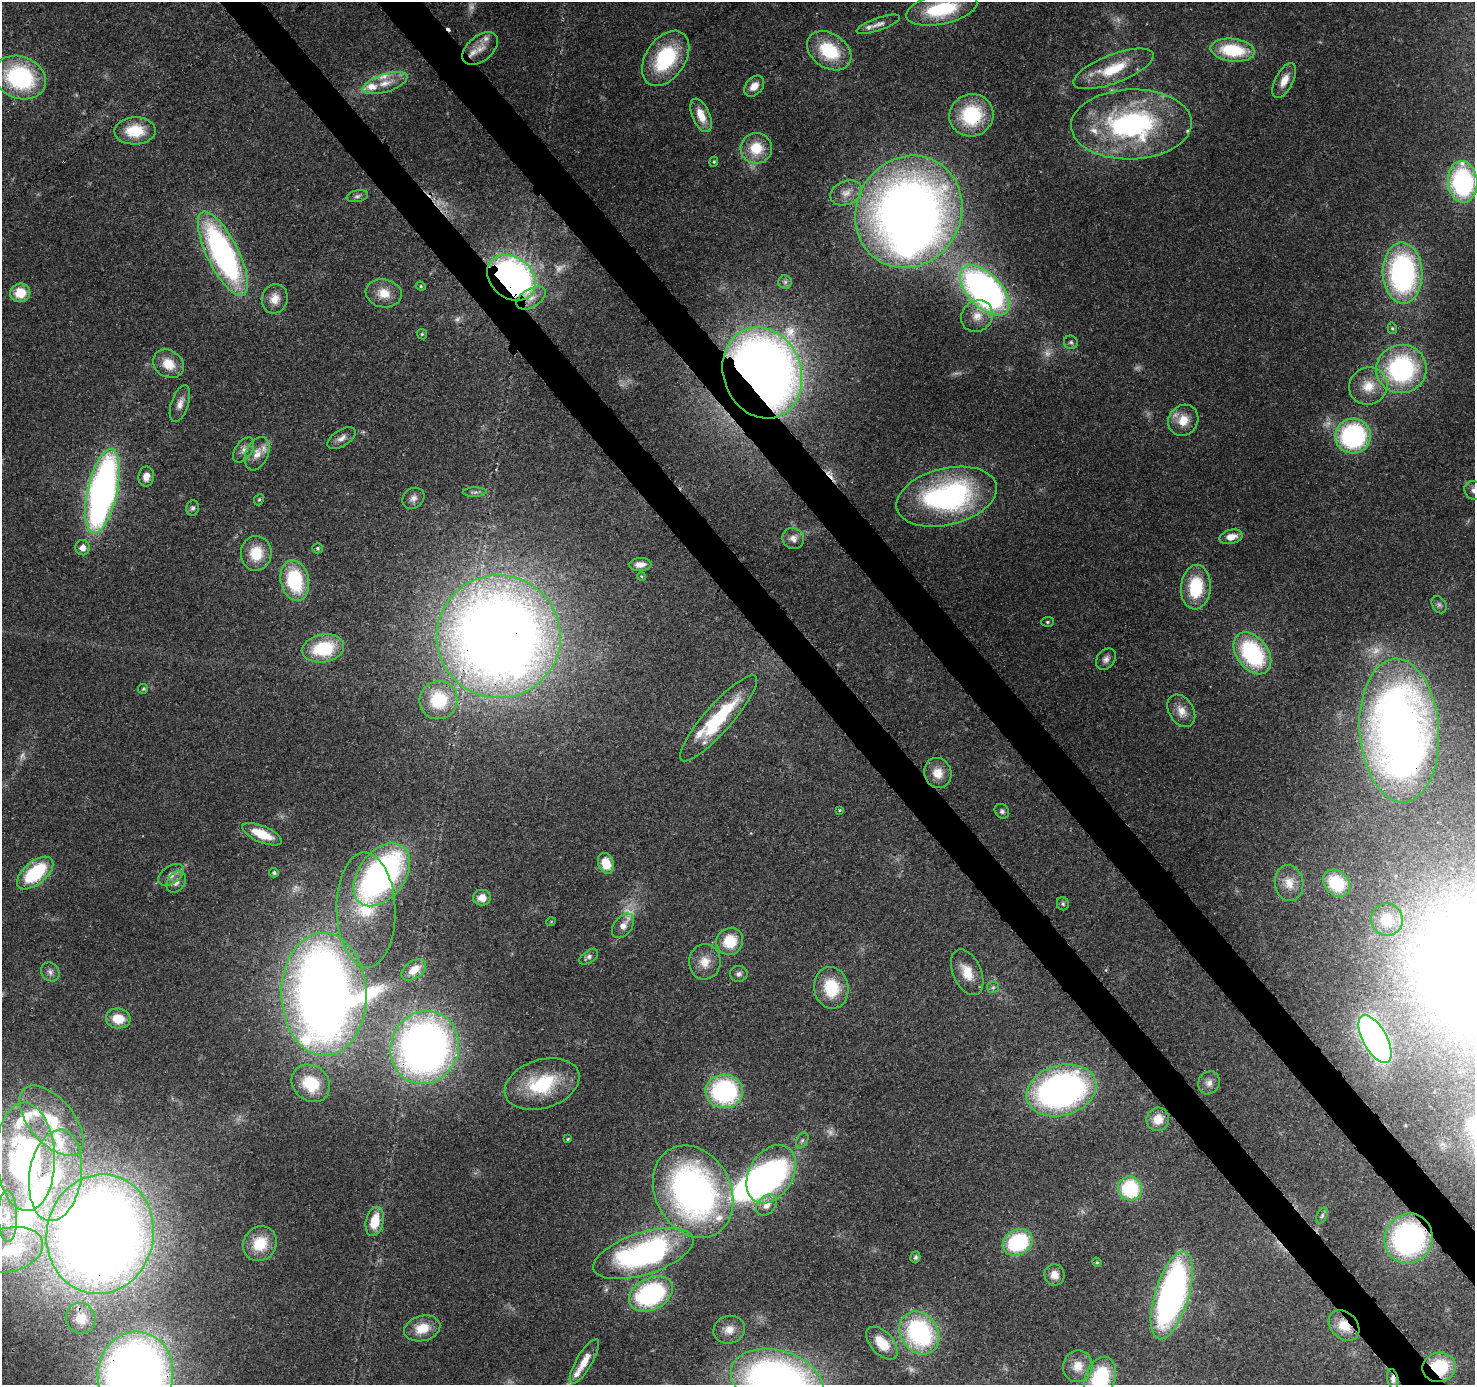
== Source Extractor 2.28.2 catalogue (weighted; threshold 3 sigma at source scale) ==
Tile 6 of 4 x 4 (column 2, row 2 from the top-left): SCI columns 1571-3043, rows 2976-4358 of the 6088 x 6013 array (HDU 1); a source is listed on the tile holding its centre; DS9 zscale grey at full resolution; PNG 1477 x 1387 px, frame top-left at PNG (2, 2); each listed source drawn as its Kron ellipse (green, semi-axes under 4 px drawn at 4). Shown black and unused: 6% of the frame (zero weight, under 3 of 4 exposures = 7% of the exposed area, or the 3 px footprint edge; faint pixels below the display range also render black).
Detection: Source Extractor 2.28.2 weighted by HDU 2 'WHT'; one run over the whole footprint, this tile lists its part. Background 0.0987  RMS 0.0038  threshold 0.0171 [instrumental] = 3 sigma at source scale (4.5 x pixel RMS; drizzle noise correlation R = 1.50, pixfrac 1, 0.0396/0.0396 arcsec/px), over >= 5 px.
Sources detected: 183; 13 too faint to see at this stretch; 6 inside a brighter object's white glare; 2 cosmic-ray / hot-pixel residue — neither listed nor drawn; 16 inside a brighter listed object's ellipse — not listed separately; the other 146 listed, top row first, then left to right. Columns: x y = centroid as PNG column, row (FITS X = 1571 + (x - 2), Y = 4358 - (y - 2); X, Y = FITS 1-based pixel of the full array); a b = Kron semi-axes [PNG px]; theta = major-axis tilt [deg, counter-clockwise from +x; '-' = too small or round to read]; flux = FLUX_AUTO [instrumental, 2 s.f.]
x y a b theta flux
942 9 36 15 12 25
878 24 23 6 19 2.5
480 49 20 12 40 4.6
1233 50 22 11 -7 23
829 51 24 17 -34 20
666 58 30 19 56 33
1113 69 43 14 21 16
20 77 27 21 -23 49
1284 81 19 9 63 4.8
385 83 23 9 18 6
754 86 12 8 48 3.9
701 115 18 9 -67 6.6
971 115 22 21 - 28
1131 124 60 35 2 84
135 131 20 13 2 13
756 148 15 15 - 11
714 162 5 4 - 0.51
1463 182 21 15 -84 63
846 193 16 12 22 4.5
357 196 11 6 12 1.3
909 212 57 52 60 420
223 254 46 15 -63 110
1403 273 30 20 -88 94
511 278 26 20 -38 160
785 282 7 7 - 1.1
421 286 5 4 - 0.5
985 290 31 17 -46 170
20 293 10 9 - 8.4
384 293 18 14 -10 6.7
531 298 16 9 31 3.7
275 299 15 13 74 4.7
977 316 16 15 - 5.7
1392 328 6 4 -76 0.62
422 334 5 4 - 0.51
1071 342 7 6 - 0.94
168 364 16 13 -35 7.6
1401 369 25 24 - 61
762 373 46 38 -69 470
1368 386 19 18 - 9
180 404 19 8 71 3.1
1183 420 16 14 52 7.2
1353 436 18 17 - 68
342 438 16 8 32 2.7
244 450 14 8 55 2.5
257 454 17 11 66 4.9
146 477 10 8 81 3.3
1474 490 10 9 - 2.6
102 491 43 15 78 210
475 492 12 4 1 0.98
946 497 51 28 14 83
413 498 12 9 39 2.3
259 500 6 4 67 0.53
193 508 8 6 72 1
1231 537 12 7 13 4.5
793 538 11 10 - 2.9
83 548 7 7 - 2.7
317 548 5 5 - 0.64
256 553 17 15 88 11
640 564 11 6 3 2.9
641 576 4 3 - 0.38
295 580 21 14 -78 29
1196 587 22 15 85 21
1439 605 9 6 -56 1.2
1047 622 6 5 - 0.59
499 637 62 61 - 640
323 648 21 14 11 24
1252 653 23 15 -53 48
1106 659 12 9 54 2
143 689 5 4 - 0.5
439 700 19 18 - 19
1181 711 17 12 -58 4.6
718 718 56 14 49 31
1399 730 72 39 -86 300
938 773 15 13 -70 5.9
840 810 3 3 - 0.46
1002 811 8 6 -44 1.1
262 834 21 8 -23 10
606 863 10 7 -71 8.5
35 873 21 11 40 27
274 873 5 4 - 0.72
171 875 14 8 35 3.2
382 875 35 23 53 130
176 882 11 8 54 2.6
1289 883 18 14 -83 5.7
1336 883 15 12 -45 15
482 898 9 8 - 4.5
1063 904 6 6 - 0.81
366 910 57 29 -88 28
1387 920 16 16 - 9.7
551 922 5 3 - 0.31
623 926 14 9 52 3.7
730 941 14 13 - 12
589 957 10 6 34 1.6
705 962 17 16 - 6.1
414 970 14 8 36 4.5
50 972 10 8 -50 1.8
967 972 24 14 -66 7.5
739 974 9 8 - 1.4
993 987 6 5 - 0.77
831 988 21 17 -79 16
324 994 61 42 -89 490
118 1018 12 10 -7 7.7
1375 1039 26 12 -61 150
425 1047 37 34 68 260
311 1083 20 17 -41 15
1209 1083 12 10 61 2.6
542 1084 38 24 17 27
1061 1090 36 25 16 150
724 1091 19 17 -3 57
1158 1119 12 11 - 6.3
51 1121 42 22 -50 24
568 1139 4 3 - 0.4
802 1140 8 5 63 1
25 1157 54 29 -88 120
771 1174 31 21 58 93
55 1175 46 26 82 43
1130 1188 12 11 - 30
693 1192 48 37 -62 160
767 1205 12 8 46 3.6
8 1216 26 9 -89 8.3
1322 1216 8 5 64 0.95
375 1221 15 8 77 10
100 1234 60 53 79 670
1409 1239 25 23 61 89
1018 1242 16 12 30 36
260 1244 18 16 53 13
8 1250 35 22 14 18
644 1254 52 21 18 100
915 1257 6 5 - 0.85
1097 1262 5 4 - 0.43
1054 1275 10 10 - 3.7
651 1294 23 16 27 62
1172 1295 45 17 73 170
81 1318 16 14 -61 6
1344 1326 17 13 -45 8.2
422 1328 18 12 15 8.3
729 1330 16 13 15 5.1
919 1333 23 18 -56 62
882 1343 20 11 -47 10
584 1361 25 8 60 6
1078 1366 16 14 81 6
1439 1367 17 14 11 22
135 1374 42 37 81 370
1100 1378 22 14 69 31
1393 1379 10 5 -77 1.5
777 1381 48 31 -17 220
Overlapping masked pixels (flux is a lower limit): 15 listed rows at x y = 971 115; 511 278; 762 373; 499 637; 1399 730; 425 1047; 724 1091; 25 1157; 100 1234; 1409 1239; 651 1294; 1344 1326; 1439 1367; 135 1374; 1393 1379
Isophote crosses this tile's border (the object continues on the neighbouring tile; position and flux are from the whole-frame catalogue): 5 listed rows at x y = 1474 490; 8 1250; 135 1374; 1100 1378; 777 1381